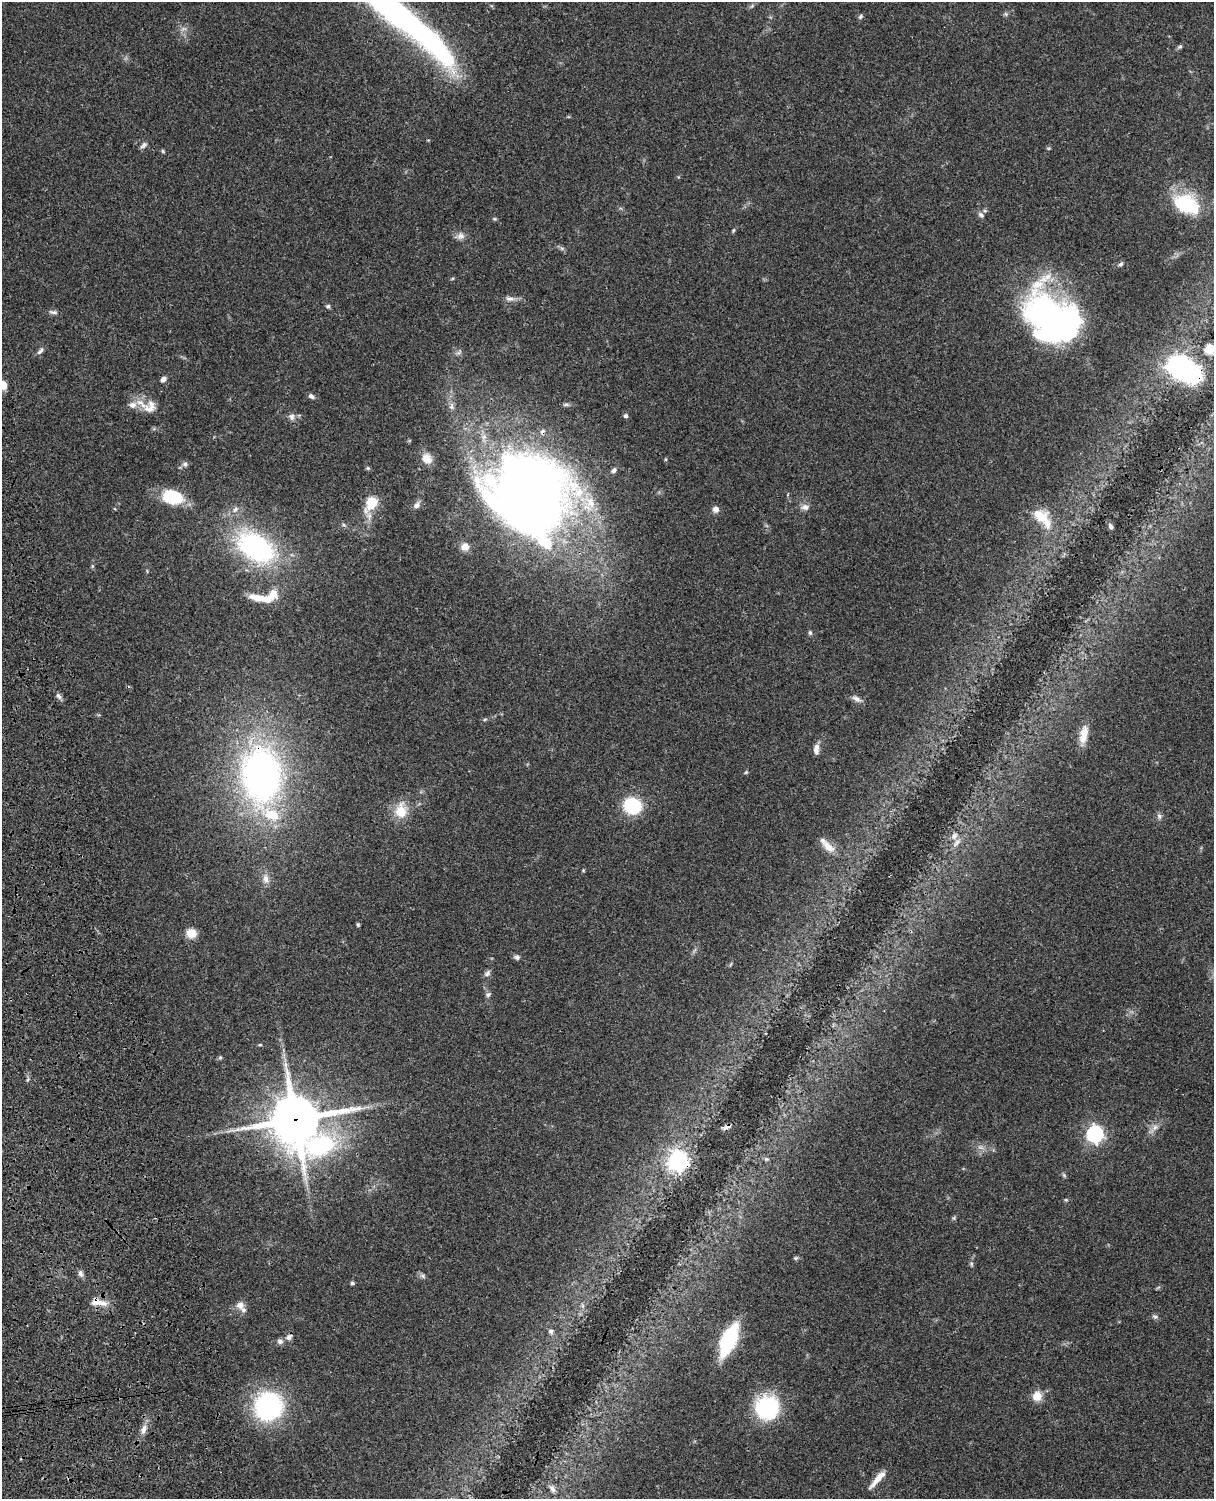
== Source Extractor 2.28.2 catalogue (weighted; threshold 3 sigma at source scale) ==
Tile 7 of 4 x 3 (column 3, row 2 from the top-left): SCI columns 2547-3758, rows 1772-3268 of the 5090 x 4927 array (HDU 1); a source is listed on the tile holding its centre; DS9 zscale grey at full resolution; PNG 1216 x 1501 px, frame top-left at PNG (2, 2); no overlay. Shown black and unused: <1% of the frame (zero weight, under 3 of 4 exposures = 6% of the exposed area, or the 3 px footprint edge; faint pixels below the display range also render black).
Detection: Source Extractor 2.28.2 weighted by HDU 2 'WHT'; one run over the whole footprint, this tile lists its part. Background 0.0768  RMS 0.0059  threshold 0.0265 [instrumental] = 3 sigma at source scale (4.5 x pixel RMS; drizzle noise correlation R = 1.50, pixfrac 1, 0.05/0.05 arcsec/px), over >= 5 px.
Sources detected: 114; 1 too faint to see at this stretch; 4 inside a brighter object's white glare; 1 long thin detection or spike segment (spike, bleed or trail) — not listed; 13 inside a brighter listed object's ellipse — not listed separately; the other 95 listed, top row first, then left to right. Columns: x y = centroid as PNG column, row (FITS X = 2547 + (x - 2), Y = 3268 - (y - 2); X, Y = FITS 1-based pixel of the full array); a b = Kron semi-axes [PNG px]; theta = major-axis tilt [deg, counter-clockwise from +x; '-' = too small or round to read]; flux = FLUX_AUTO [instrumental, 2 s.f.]
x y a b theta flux
1006 14 7 4 -71 0.9
860 16 7 6 - 1.1
1180 47 7 4 26 1.1
144 145 10 6 38 1.9
163 151 5 4 - 0.73
1186 204 31 20 -25 35
981 215 9 6 -44 1.9
734 230 6 4 70 0.7
461 236 10 10 - 3.2
562 248 6 4 18 0.88
1121 264 7 5 19 1.1
452 279 6 3 20 0.58
510 299 14 7 -6 3.1
328 306 6 5 - 1.2
53 312 13 5 -9 1.8
1063 324 97 38 -39 150
1210 349 6 5 - 36
40 351 12 5 52 1.9
1184 370 26 15 -27 150
163 379 6 5 - 2.2
3 385 9 8 - 6.2
311 396 7 5 -30 1.7
141 404 31 8 -37 6.8
566 404 7 5 16 1.1
451 406 11 7 -90 2.5
626 416 5 4 - 1.7
291 417 9 8 - 2.4
427 459 12 10 -56 6.9
185 464 7 6 - 1.7
368 468 6 5 - 0.84
614 470 8 5 40 1.6
531 495 75 61 -61 660
172 497 20 14 -13 29
372 502 8 6 56 35
417 505 10 8 50 2.6
805 507 10 8 7 2.8
235 509 9 6 49 2.3
716 509 7 7 - 3
1040 516 22 17 -26 12
344 525 6 4 -44 0.94
1110 526 7 5 -57 1.5
256 547 33 20 -34 110
465 547 9 8 - 4.8
92 566 6 4 -90 0.78
259 598 25 8 -11 8.7
810 633 6 5 - 1.1
58 696 10 5 -52 1.9
856 699 14 6 -30 2.6
485 719 6 3 19 0.7
1084 734 23 9 78 8.7
816 749 13 6 87 3.5
746 772 5 4 - 0.7
261 775 51 36 -86 240
632 806 16 14 -22 32
401 811 21 15 83 12
1159 816 8 6 -89 1.6
957 843 13 6 54 3
828 847 21 10 -42 6.2
583 870 4 3 - 0.51
266 879 13 8 -70 3.8
358 924 5 4 - 0.75
191 933 10 10 - 7.5
517 957 7 6 - 1.8
487 973 10 6 46 1.8
488 995 7 6 - 1.4
260 1045 5 3 - 0.62
220 1057 5 5 - 0.8
295 1119 15 15 - 2700
726 1127 10 5 29 2
1155 1127 9 7 58 2.8
1095 1134 7 7 - 190
320 1145 82 36 41 110
766 1159 7 5 -20 1.1
678 1161 8 7 - 320
1064 1175 7 4 -46 0.85
1066 1200 5 3 - 0.63
954 1218 6 5 - 0.87
796 1258 6 5 - 0.83
971 1264 6 4 -89 0.92
81 1273 10 6 -71 2
423 1276 9 5 -41 1.4
352 1283 5 4 - 1
95 1302 18 12 32 5.4
240 1305 11 11 - 3.7
1155 1317 8 5 -20 1.3
551 1331 7 6 - 1.4
289 1337 10 8 39 2.2
729 1340 31 12 67 52
280 1341 8 7 - 2
1037 1396 9 8 - 8.5
268 1406 24 24 - 86
767 1408 25 24 - 51
144 1429 14 7 73 3.6
877 1479 27 6 49 6.5
552 1489 10 7 -51 2.5
Overlapping masked pixels (flux is a lower limit): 9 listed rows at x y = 1063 324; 1184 370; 531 495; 261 775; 295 1119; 726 1127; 320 1145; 678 1161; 95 1302
Isophote crosses this tile's border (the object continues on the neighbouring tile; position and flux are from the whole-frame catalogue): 2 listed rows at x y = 1210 349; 3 385